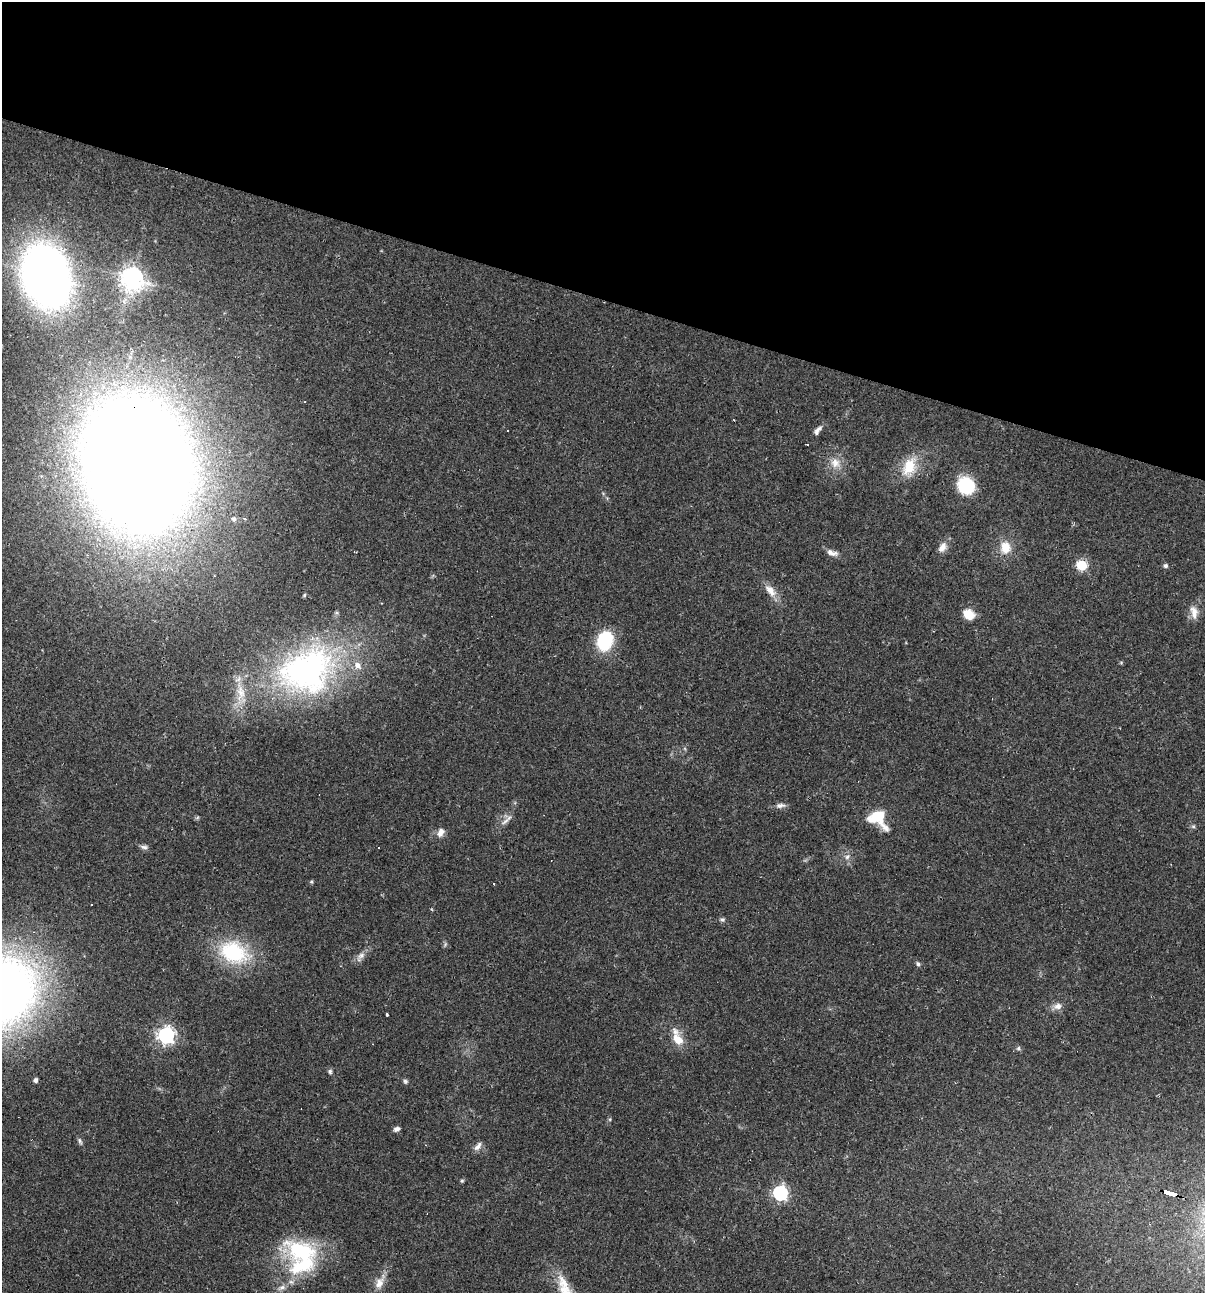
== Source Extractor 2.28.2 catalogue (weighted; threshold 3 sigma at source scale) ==
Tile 2 of 4 x 4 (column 2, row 1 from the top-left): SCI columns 1452-2654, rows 3875-5165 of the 5184 x 5165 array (HDU 1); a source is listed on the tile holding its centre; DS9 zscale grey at full resolution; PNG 1207 x 1295 px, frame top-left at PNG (2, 2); no overlay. Shown black and unused: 23% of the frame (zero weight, under 2 of 3 exposures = <1% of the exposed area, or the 3 px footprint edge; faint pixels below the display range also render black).
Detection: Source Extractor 2.28.2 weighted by HDU 2 'WHT'; one run over the whole footprint, this tile lists its part. Background 0.0493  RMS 0.005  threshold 0.0227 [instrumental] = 3 sigma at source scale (4.5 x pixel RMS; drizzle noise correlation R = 1.50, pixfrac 1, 0.05/0.05 arcsec/px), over >= 5 px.
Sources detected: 55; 2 cosmic-ray / hot-pixel residue — not listed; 3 inside a brighter listed object's ellipse — not listed separately; the other 50 listed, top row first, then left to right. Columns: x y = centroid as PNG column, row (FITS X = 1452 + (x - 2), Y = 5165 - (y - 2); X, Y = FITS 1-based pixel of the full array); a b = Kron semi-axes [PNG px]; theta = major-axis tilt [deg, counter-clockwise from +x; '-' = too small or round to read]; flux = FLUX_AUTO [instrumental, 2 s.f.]
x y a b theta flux
46 276 36 26 -73 620
131 278 8 7 - 400
507 430 3 2 - 0.5
818 430 14 6 52 2.3
835 463 14 14 - 5.8
138 464 81 57 -77 2200
909 466 25 17 69 14
966 485 13 12 - 31
233 519 6 6 - 1.2
942 547 15 9 58 3.9
1005 547 16 13 -87 8.2
832 553 16 7 -17 3
1082 565 5 5 - 41
1165 566 6 5 - 1.1
770 591 20 9 -49 5.4
304 595 4 4 - 0.51
1194 612 18 9 -80 4.5
969 614 11 9 -35 8.5
604 641 17 13 69 33
306 670 80 62 21 150
780 805 13 6 3 2.2
877 818 21 15 -42 17
505 821 16 5 39 2.6
1193 826 6 4 -1 0.86
441 832 11 8 67 3.2
144 847 10 6 -16 1.6
379 848 3 2 - 0.49
847 857 8 6 61 1.7
311 882 6 4 -28 0.6
722 919 7 6 - 1.1
234 952 40 28 -22 37
361 956 11 8 32 2.6
918 964 6 5 - 1
1058 1006 12 9 5 3
387 1015 3 3 - 0.75
166 1035 6 6 - 190
677 1038 23 10 -69 8.4
1018 1048 6 5 - 0.88
330 1071 7 5 -88 1
36 1080 5 4 - 1.3
405 1081 7 6 - 0.97
397 1129 7 5 23 1.8
80 1141 9 5 -65 1.2
478 1146 13 6 52 2.5
462 1181 5 4 - 0.69
1169 1192 12 3 -17 78
780 1193 6 6 - 120
300 1251 47 29 -19 42
379 1283 17 11 63 5.2
282 1287 12 6 23 2.4
Overlapping masked pixels (flux is a lower limit): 2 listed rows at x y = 138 464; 1169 1192